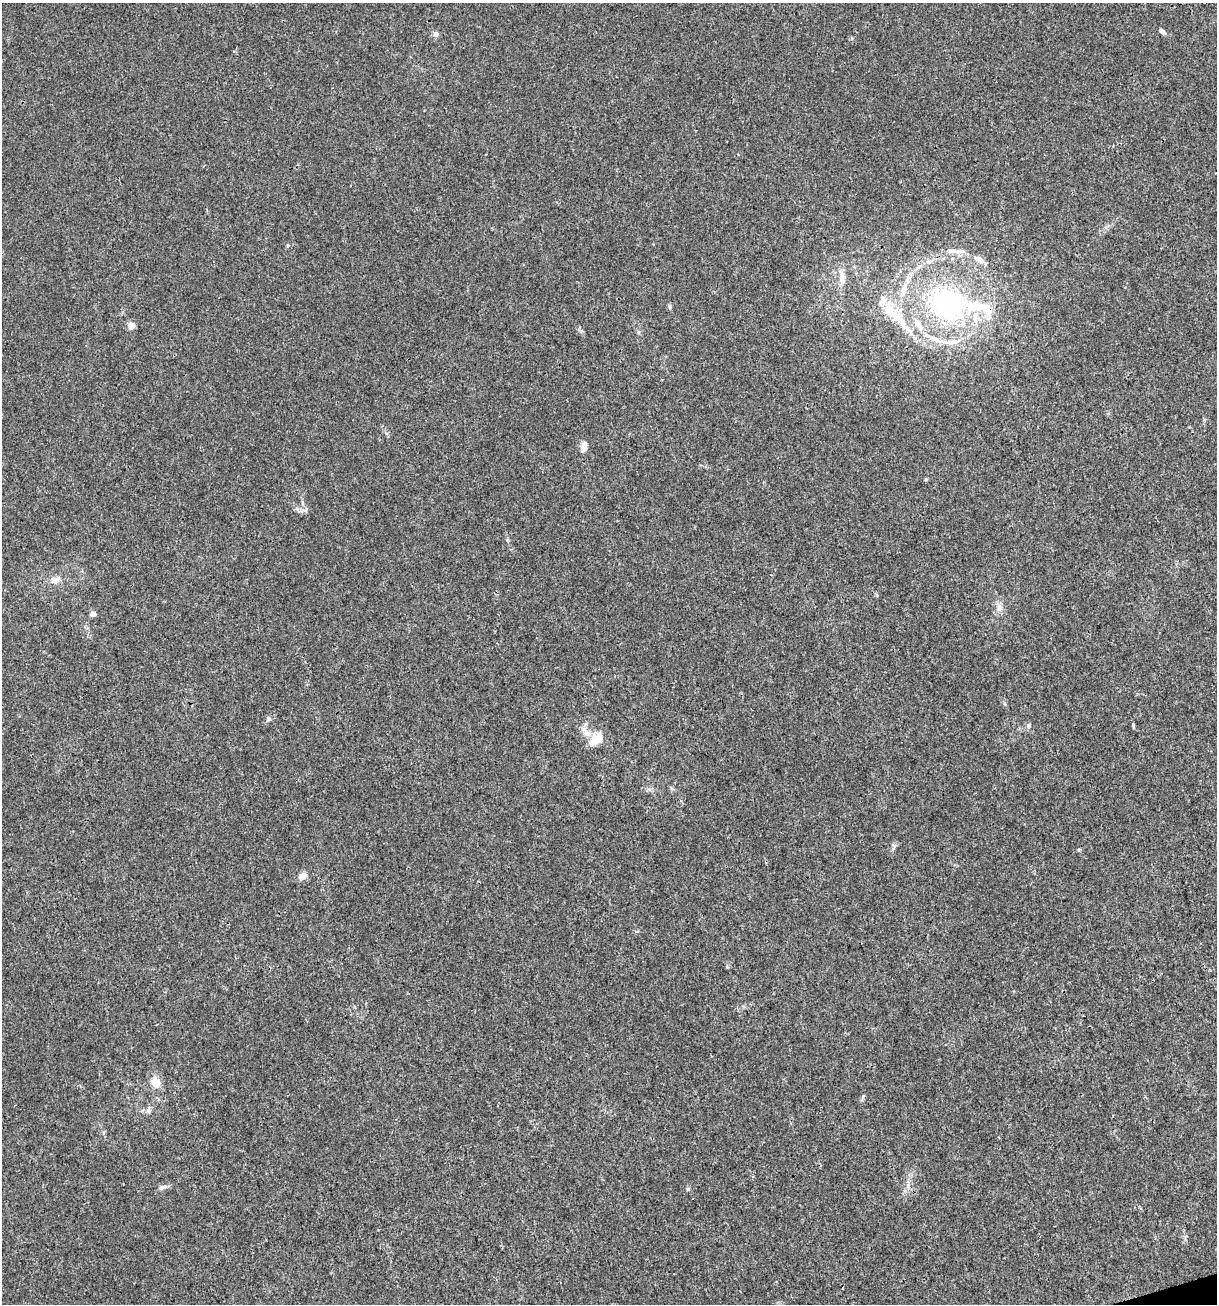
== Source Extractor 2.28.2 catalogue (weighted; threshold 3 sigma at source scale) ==
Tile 6 of 4 x 4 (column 2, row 2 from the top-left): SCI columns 1317-2531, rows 2603-3904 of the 5012 x 5207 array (HDU 1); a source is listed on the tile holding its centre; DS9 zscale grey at full resolution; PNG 1219 x 1306 px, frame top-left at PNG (2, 3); no overlay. Shown black and unused: <1% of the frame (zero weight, under 3 of 4 exposures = <1% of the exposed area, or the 3 px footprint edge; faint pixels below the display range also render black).
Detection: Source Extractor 2.28.2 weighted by HDU 2 'WHT'; one run over the whole footprint, this tile lists its part. Background 0.00294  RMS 0.0027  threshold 0.0121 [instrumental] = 3 sigma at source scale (4.5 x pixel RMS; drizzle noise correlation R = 1.50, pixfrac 1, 0.0396/0.0396 arcsec/px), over >= 5 px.
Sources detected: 26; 7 inside a brighter listed object's ellipse — not listed separately; the other 19 listed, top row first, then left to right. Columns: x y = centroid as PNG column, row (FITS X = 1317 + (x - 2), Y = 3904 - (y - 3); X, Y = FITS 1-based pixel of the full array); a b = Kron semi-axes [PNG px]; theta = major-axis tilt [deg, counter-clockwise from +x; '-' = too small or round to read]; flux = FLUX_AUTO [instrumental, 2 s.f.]
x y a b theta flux
1162 31 8 5 -34 0.79
436 34 7 7 - 0.92
979 259 14 7 -31 1.8
842 275 11 7 -80 1.5
947 304 48 39 -29 48
670 307 8 4 82 0.41
900 320 34 9 -47 6.6
131 326 5 5 - 3.9
584 447 12 7 78 1.7
507 540 6 4 -71 0.37
54 580 12 9 6 1.8
999 607 11 7 -90 1.3
93 614 6 5 - 1.2
268 719 7 5 -49 0.51
597 739 20 11 46 4.4
302 876 9 7 35 2.2
155 1082 16 11 -63 2.9
163 1187 12 5 13 0.92
688 1189 5 5 - 0.36
Overlapping masked pixels (flux is a lower limit): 1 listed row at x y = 947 304
Unlisted compact peaks at least as high as the median listed source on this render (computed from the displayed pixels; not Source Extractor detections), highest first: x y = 1029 725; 1133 725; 926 479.